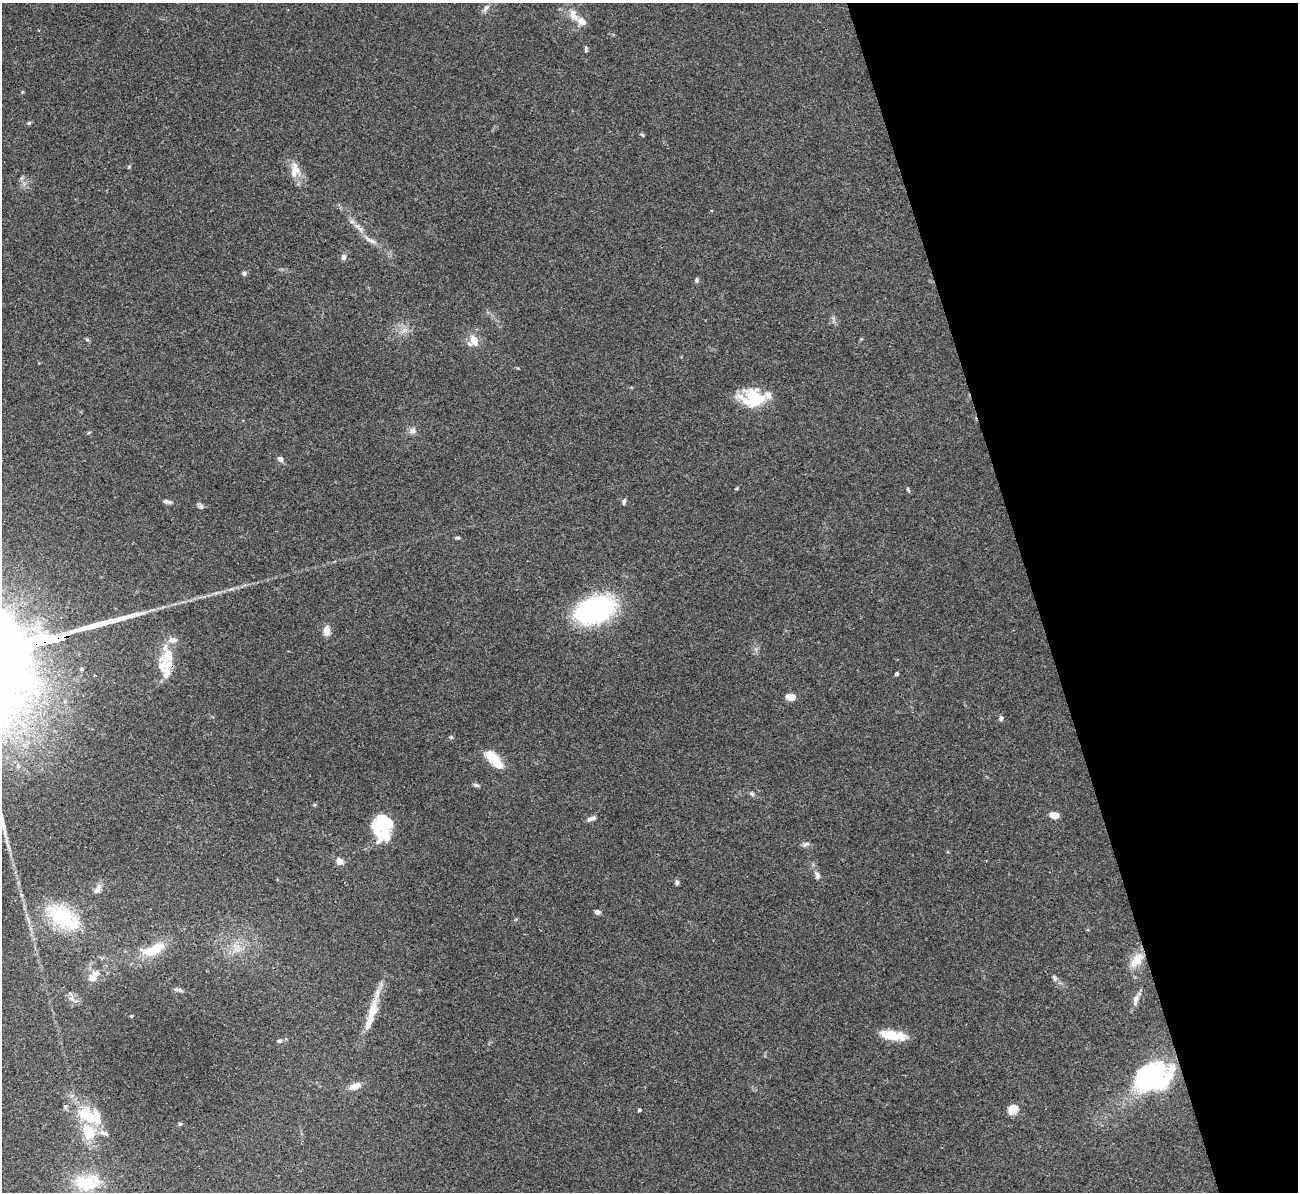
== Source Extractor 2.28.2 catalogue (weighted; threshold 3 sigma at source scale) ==
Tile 12 of 4 x 4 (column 4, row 3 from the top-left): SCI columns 3892-5187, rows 1337-2526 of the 5190 x 5175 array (HDU 1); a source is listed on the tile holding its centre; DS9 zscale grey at full resolution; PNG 1300 x 1194 px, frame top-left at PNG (2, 3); no overlay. Shown black and unused: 20% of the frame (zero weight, under 3 of 4 exposures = <1% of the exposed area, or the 3 px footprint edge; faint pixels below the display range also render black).
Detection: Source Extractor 2.28.2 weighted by HDU 2 'WHT'; one run over the whole footprint, this tile lists its part. Background 0.0745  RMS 0.0058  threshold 0.0262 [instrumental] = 3 sigma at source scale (4.5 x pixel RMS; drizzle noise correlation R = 1.50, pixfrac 1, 0.05/0.05 arcsec/px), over >= 5 px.
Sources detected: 80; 2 inside a brighter object's white glare — not listed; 13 inside a brighter listed object's ellipse — not listed separately; the other 65 listed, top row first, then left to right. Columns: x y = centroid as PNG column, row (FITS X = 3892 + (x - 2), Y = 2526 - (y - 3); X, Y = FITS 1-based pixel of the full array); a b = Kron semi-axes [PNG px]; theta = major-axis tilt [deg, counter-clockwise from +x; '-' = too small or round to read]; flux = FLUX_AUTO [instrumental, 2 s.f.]
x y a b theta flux
486 8 13 5 51 2.3
573 15 17 9 -61 7.2
586 49 8 4 -87 1.2
22 92 6 3 71 0.57
29 123 5 4 - 0.97
642 135 8 3 -45 0.68
295 170 22 15 -81 8.6
360 229 12 7 -52 3.3
372 241 13 6 -27 3.1
343 257 8 6 74 1.9
244 273 6 6 - 1.3
697 280 7 5 82 1.1
404 330 10 6 26 3.1
87 340 6 4 -3 0.84
474 341 15 13 -88 7.8
753 398 29 19 -8 26
412 431 10 8 -19 2.8
89 432 6 3 20 0.66
280 459 8 6 -27 2.1
737 488 6 3 32 0.63
908 489 7 4 -64 0.95
624 501 8 5 77 1.3
167 502 12 5 -9 1.9
200 506 9 6 -42 1.5
457 538 6 4 7 0.95
595 610 31 19 21 120
326 631 9 6 87 6
168 655 39 15 54 16
896 674 4 4 - 1.5
791 697 10 7 -12 5.3
1001 718 6 5 - 1.6
451 737 5 5 - 0.9
490 756 15 11 -26 11
18 766 6 4 -72 1
476 785 9 5 -15 1.3
752 794 7 6 - 1.3
1054 815 9 6 -14 5.4
591 819 10 5 21 2.4
383 826 27 22 19 24
805 844 12 5 23 1.5
340 861 9 8 - 3.5
817 875 12 7 -74 2.6
677 882 6 5 - 1.4
97 890 11 7 31 2.8
597 912 7 6 - 1.8
62 917 42 22 -32 46
237 947 17 11 -65 7.6
153 949 39 15 20 18
1136 960 23 11 52 9.7
92 978 14 12 -28 5.4
1054 978 9 6 -66 1.7
176 989 9 6 -16 1.8
73 999 15 6 -37 3.1
1136 1000 18 7 81 3.6
373 1010 49 10 76 15
131 1016 4 4 - 0.58
893 1035 31 10 -9 14
279 1041 6 5 - 1.3
1152 1076 31 21 26 120
355 1086 14 8 20 5.3
1013 1109 5 5 - 34
639 1110 4 3 - 0.99
89 1117 33 16 -29 22
180 1124 5 4 - 0.83
87 1183 31 18 3 26